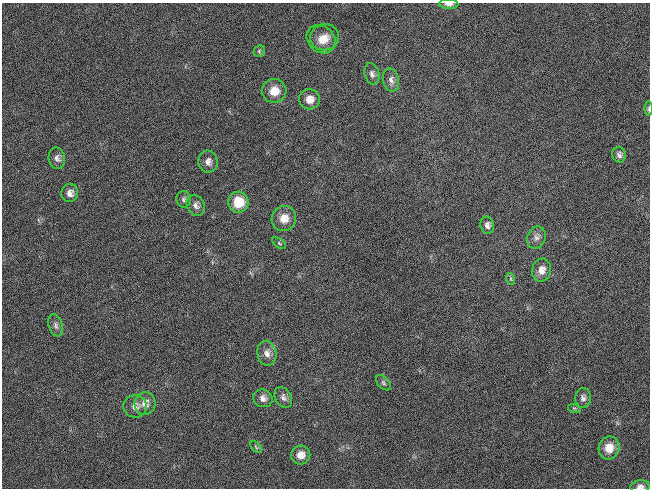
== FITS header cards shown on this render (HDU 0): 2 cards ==
NAXIS1  =                  648 / length of data axis 1
NAXIS2  =                  486 / length of data axis 2

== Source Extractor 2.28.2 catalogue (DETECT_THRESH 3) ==
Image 648 x 486 px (HDU 0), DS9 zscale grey, 1 PNG px = 1 image px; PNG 652 x 490 px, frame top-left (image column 1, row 486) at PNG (2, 3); each listed source drawn as its Kron ellipse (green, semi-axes under 4 px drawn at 4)
Background 118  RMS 26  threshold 79.1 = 3 sigma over >= 5 px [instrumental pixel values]
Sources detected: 35; all 35 listed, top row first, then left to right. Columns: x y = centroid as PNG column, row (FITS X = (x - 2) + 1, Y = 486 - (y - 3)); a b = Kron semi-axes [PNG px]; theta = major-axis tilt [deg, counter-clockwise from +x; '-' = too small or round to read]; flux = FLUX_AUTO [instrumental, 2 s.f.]
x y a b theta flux
449 4 10 5 -3 6900
325 37 14 13 - 20000
321 39 16 13 -41 23000
259 51 6 5 - 3000
372 74 11 7 -75 7600
391 80 12 8 -77 8800
274 91 12 12 - 26000
309 99 10 10 - 18000
649 109 7 3 89 2600
619 155 8 6 -75 5800
57 158 11 8 -79 8400
208 162 11 9 88 11000
70 193 9 8 - 11000
184 199 8 7 - 5400
238 202 10 10 - 45000
196 205 11 8 -65 9300
284 218 13 12 - 22000
487 225 8 6 -80 7100
536 238 11 9 67 9200
279 243 8 4 -36 2600
541 270 11 9 77 15000
511 279 6 4 -72 2500
56 325 11 7 -70 6600
267 353 12 9 -80 12000
383 383 9 5 -47 4200
263 398 10 8 -24 10000
283 398 11 8 -59 8100
583 398 10 8 -88 7000
145 403 11 10 - 14000
135 406 12 11 - 13000
574 408 6 4 -18 2100
256 447 7 4 -46 2400
609 448 11 10 - 27000
301 455 10 9 - 17000
640 486 9 6 6 8100
At the frame edge (FLAGS 8, measured only in part): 3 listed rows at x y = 449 4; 649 109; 640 486